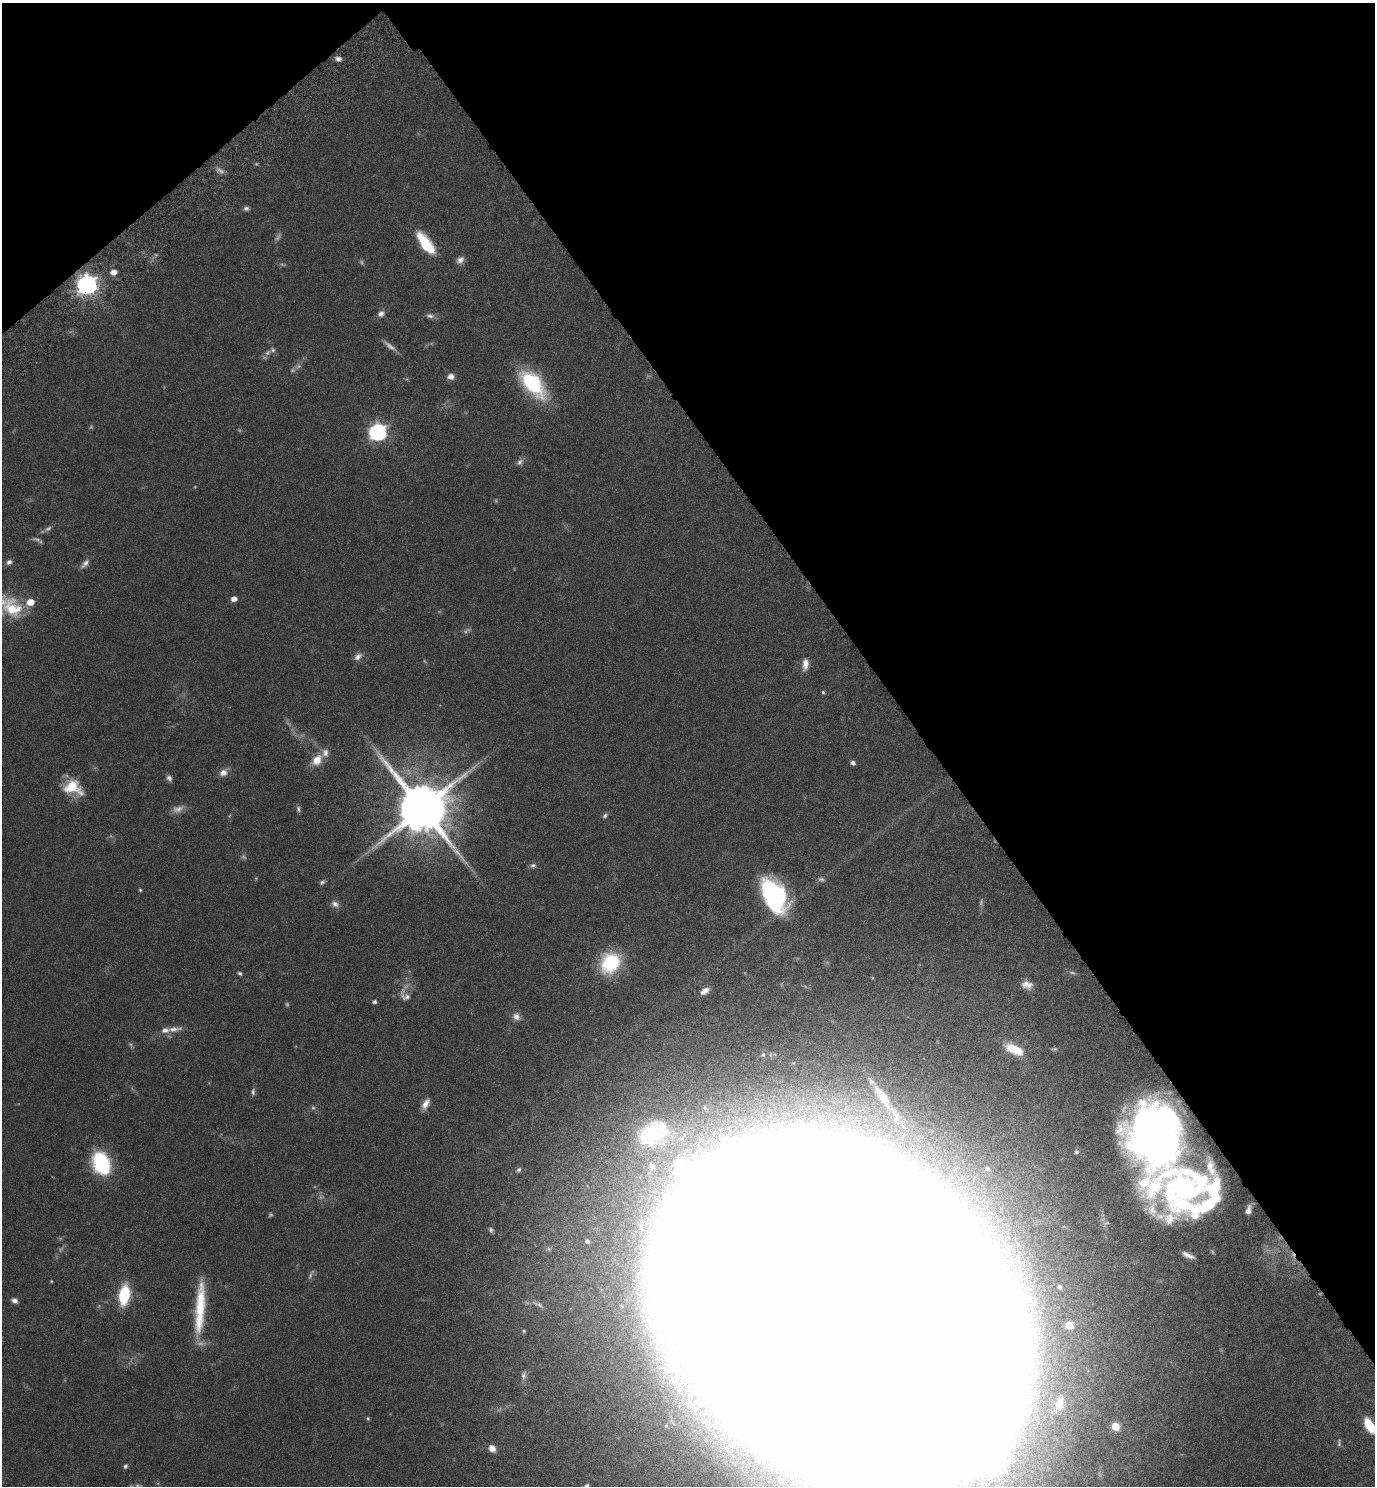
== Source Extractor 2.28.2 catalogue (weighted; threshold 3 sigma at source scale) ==
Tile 3 of 4 x 4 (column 3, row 1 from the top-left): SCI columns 2938-4310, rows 4503-5986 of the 6015 x 6033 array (HDU 1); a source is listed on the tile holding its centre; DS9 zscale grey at full resolution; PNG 1377 x 1488 px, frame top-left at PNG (2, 3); no overlay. Shown black and unused: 36% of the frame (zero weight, under 6 of 11 exposures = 3% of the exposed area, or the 3 px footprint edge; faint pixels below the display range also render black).
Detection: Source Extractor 2.28.2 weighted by HDU 2 'WHT'; one run over the whole footprint, this tile lists its part. Background 0.0415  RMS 0.0035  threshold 0.0142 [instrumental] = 3 sigma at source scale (4.09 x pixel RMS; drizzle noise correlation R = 1.36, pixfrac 0.8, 0.05/0.05 arcsec/px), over >= 5 px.
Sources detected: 118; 26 too faint to see at this stretch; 4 inside a brighter object's white glare — not listed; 8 inside a brighter listed object's ellipse — not listed separately; the other 80 listed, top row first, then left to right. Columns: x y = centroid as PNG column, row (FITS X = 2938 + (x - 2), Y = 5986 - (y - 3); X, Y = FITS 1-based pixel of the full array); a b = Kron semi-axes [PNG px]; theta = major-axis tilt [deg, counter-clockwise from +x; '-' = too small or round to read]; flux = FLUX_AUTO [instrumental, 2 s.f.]
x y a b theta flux
338 59 7 5 -10 1.2
246 208 7 6 - 0.9
426 244 26 10 -54 13
460 260 11 8 40 1.6
113 272 7 6 - 2.1
87 285 8 7 - 210
381 314 9 7 29 1.5
430 316 11 7 -7 1.2
273 350 8 7 - 0.86
451 376 8 7 - 1.9
532 384 28 14 -48 33
378 432 8 7 - 110
520 462 10 7 40 1.3
9 562 7 6 - 1.2
85 564 15 7 48 1.6
234 599 5 5 - 2.3
10 606 38 21 -35 15
358 656 12 7 38 1.6
805 664 15 8 86 2.5
823 692 5 4 - 0.51
317 760 15 11 49 4.9
853 763 5 4 - 1.2
223 772 10 8 27 2.2
169 778 8 6 -60 1.1
73 787 23 16 -24 9.3
422 808 15 14 - 2400
298 809 8 5 -78 0.75
605 816 8 5 41 0.72
533 865 8 6 0 0.91
821 879 9 6 -16 0.89
322 882 7 5 36 0.81
140 890 4 4 - 0.39
774 896 34 19 -62 47
335 904 12 8 -35 1.7
610 963 26 22 54 20
240 973 6 5 - 0.59
1027 985 13 9 -19 2.6
705 991 11 6 32 2.2
405 995 27 15 -77 4.1
374 1002 5 4 - 0.84
516 1017 11 9 -59 1.9
174 1029 21 7 5 2.7
1015 1049 20 9 -25 8.6
763 1055 7 6 - 0.82
881 1095 28 10 -53 4.2
426 1104 14 7 61 2.4
313 1108 6 5 - 0.62
653 1133 64 46 1 54
1155 1135 67 45 -79 140
1076 1152 5 4 - 0.46
101 1163 27 18 -67 21
988 1169 11 9 -36 2.3
518 1170 7 5 27 0.78
1212 1171 11 7 -77 1.6
1215 1186 15 9 64 6.2
1210 1204 35 9 33 10
1152 1209 21 11 89 3.5
1248 1211 6 4 74 1.3
491 1230 7 5 -56 0.69
587 1241 7 6 - 1.5
1188 1255 11 4 -25 1.6
51 1281 4 4 - 0.28
1060 1287 4 3 - 0.84
124 1295 15 8 81 21
14 1301 7 5 -28 1.5
538 1304 19 5 -24 1.3
200 1308 65 11 86 17
845 1311 224 126 -36 15000
1069 1325 5 5 - 6.7
524 1331 4 4 - 0.42
524 1375 12 7 80 1.2
1059 1404 19 10 74 3.4
368 1418 5 4 - 0.41
1115 1426 5 5 - 9.8
1370 1426 16 8 -58 8.4
1339 1443 11 5 87 0.72
492 1448 8 7 - 2.3
125 1466 6 5 - 0.65
781 1481 5 5 - 0.72
587 1485 5 4 - 0.48
Overlapping masked pixels (flux is a lower limit): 3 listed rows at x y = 87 285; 1155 1135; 845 1311
Isophote crosses this tile's border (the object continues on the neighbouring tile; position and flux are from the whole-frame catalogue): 4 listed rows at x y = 10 606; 845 1311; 1370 1426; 587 1485